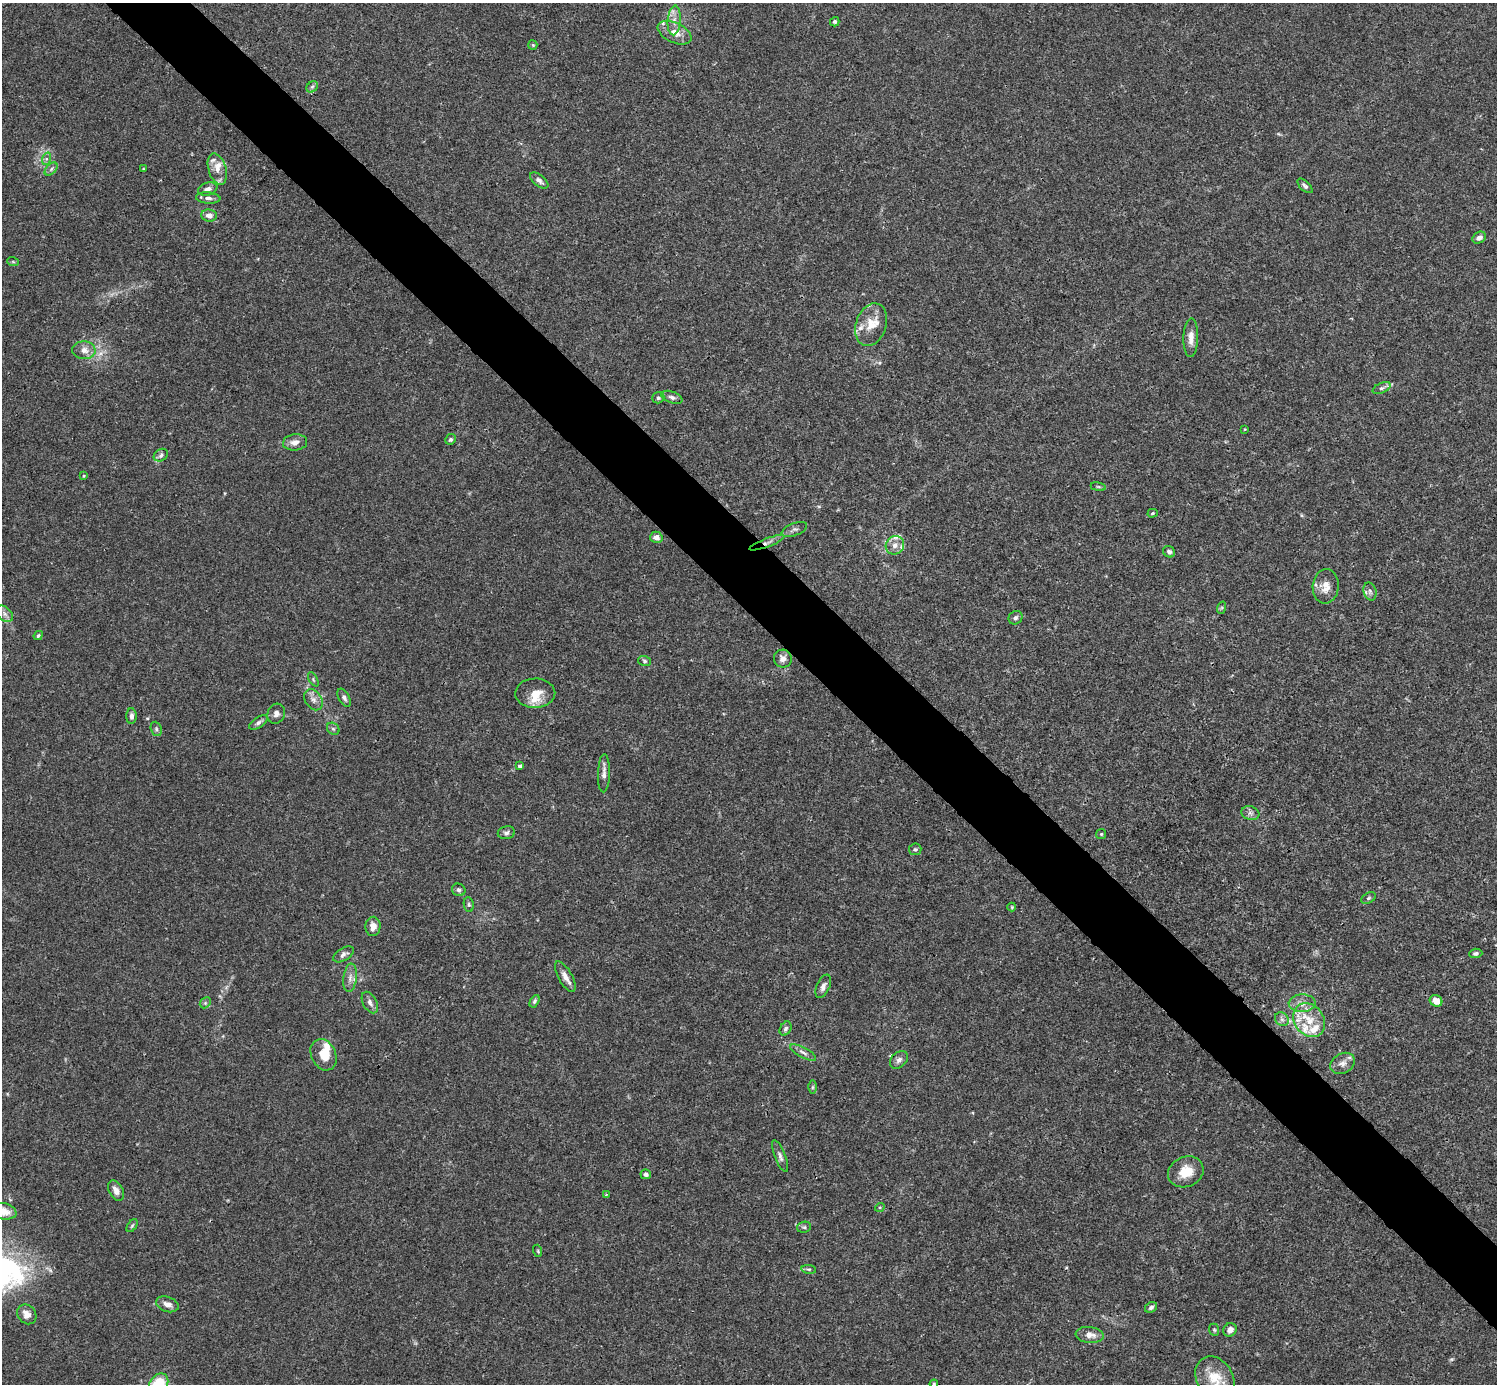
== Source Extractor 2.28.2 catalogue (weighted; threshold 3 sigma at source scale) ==
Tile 6 of 4 x 4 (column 2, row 2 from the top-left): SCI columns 1496-2990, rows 2920-4301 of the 5982 x 5981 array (HDU 1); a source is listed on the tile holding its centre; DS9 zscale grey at full resolution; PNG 1499 x 1386 px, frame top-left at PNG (2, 3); each listed source drawn as its Kron ellipse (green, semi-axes under 4 px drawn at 4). Shown black and unused: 5% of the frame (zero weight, under 3 of 4 exposures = <1% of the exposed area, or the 3 px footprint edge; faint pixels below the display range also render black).
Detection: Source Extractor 2.28.2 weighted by HDU 2 'WHT'; one run over the whole footprint, this tile lists its part. Background 0.0165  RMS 0.0022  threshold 0.00972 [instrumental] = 3 sigma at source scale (4.5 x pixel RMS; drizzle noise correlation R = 1.50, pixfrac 1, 0.05/0.05 arcsec/px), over >= 5 px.
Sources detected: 115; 1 too faint to see at this stretch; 1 cosmic-ray / hot-pixel residue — neither listed nor drawn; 13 inside a brighter listed object's ellipse — not listed separately; the other 100 listed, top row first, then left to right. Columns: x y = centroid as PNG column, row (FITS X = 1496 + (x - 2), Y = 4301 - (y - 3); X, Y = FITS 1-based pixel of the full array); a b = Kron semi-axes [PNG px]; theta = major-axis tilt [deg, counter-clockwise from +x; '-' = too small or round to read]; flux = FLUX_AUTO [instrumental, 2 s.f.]
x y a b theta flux
674 20 15 6 86 1.6
835 22 5 4 - 0.39
675 33 18 10 -25 2.4
533 45 5 4 - 0.23
312 87 6 5 - 0.4
46 159 6 4 72 0.38
51 169 8 4 46 0.56
143 169 4 3 - 0.17
217 169 16 9 -73 2
539 180 11 5 -39 0.84
1305 186 9 4 -43 0.59
208 189 10 6 18 1
208 198 12 5 -3 0.85
209 215 7 6 - 1.3
1479 238 7 5 30 0.89
13 262 6 3 -19 0.26
871 325 22 15 71 3.8
1191 338 19 7 88 1.8
84 350 11 9 -5 1.6
1382 388 9 5 24 0.55
672 397 11 5 -19 0.66
658 398 6 5 - 0.42
1245 429 4 3 - 0.16
450 439 5 5 - 0.48
295 442 12 8 6 1.4
161 455 7 6 - 0.61
84 476 4 3 - 0.2
1098 487 7 4 -9 0.3
1153 513 5 4 - 0.32
794 529 13 6 20 0.79
656 537 6 5 - 1.3
767 543 18 4 20 1.1
895 545 9 9 - 1.5
1169 552 6 5 - 0.66
1326 586 17 13 85 2.5
1370 592 9 6 -75 0.74
1221 608 6 4 70 0.35
4 614 10 6 -42 0.89
1016 618 7 6 - 0.55
38 636 5 3 - 0.32
783 659 9 9 - 1.3
645 661 6 5 - 0.37
313 679 8 3 -60 0.3
535 693 20 14 2 3.1
344 698 10 5 -61 0.62
313 700 11 8 -56 1.2
276 714 10 8 65 1
131 716 8 5 89 0.84
258 722 10 5 33 0.7
156 729 7 5 -70 0.43
333 729 7 5 -43 0.44
520 766 4 4 - 0.64
604 773 19 6 88 1.2
1250 813 9 6 -16 0.79
506 833 9 6 11 0.66
1101 834 5 5 - 0.28
915 849 6 6 - 0.43
459 890 7 6 - 0.56
1368 898 8 5 28 0.42
469 905 7 5 -83 0.36
1012 907 4 4 - 0.21
373 926 9 7 85 1.8
1476 953 7 5 3 0.49
343 954 11 6 31 0.81
565 977 17 7 -61 1.6
350 978 14 6 83 1.3
823 986 12 6 66 0.98
534 1001 7 4 60 0.4
1436 1001 6 5 - 1.9
205 1003 6 4 45 0.36
370 1003 11 7 -62 0.9
1302 1003 13 9 2 1.8
1282 1019 7 6 - 0.7
1309 1020 18 14 -54 4.8
786 1029 7 5 59 0.49
803 1052 14 5 -28 0.92
324 1055 16 12 -64 3.8
899 1060 10 7 44 0.89
1343 1063 13 10 28 1.4
813 1087 6 4 89 0.31
780 1156 17 5 -69 0.89
1186 1172 18 15 23 4
646 1174 5 5 - 0.55
116 1191 11 7 -61 1.3
606 1194 3 3 - 0.23
880 1207 5 3 - 0.21
3 1211 14 8 -11 2.8
132 1226 7 4 54 0.33
804 1227 7 5 9 0.42
538 1251 6 3 -72 0.25
809 1269 7 3 -8 0.3
167 1304 11 7 -19 1.3
1151 1307 6 5 - 0.53
27 1314 10 8 -50 1.6
1214 1330 6 5 - 0.33
1230 1330 7 6 - 1.3
1090 1335 14 8 -5 1.7
1215 1378 23 18 -56 5
158 1384 12 8 55 10
934 1384 4 3 - 0.25
Overlapping masked pixels (flux is a lower limit): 1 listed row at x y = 767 543
Isophote crosses this tile's border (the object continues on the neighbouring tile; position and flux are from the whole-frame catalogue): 4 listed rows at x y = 3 1211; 1215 1378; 158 1384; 934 1384